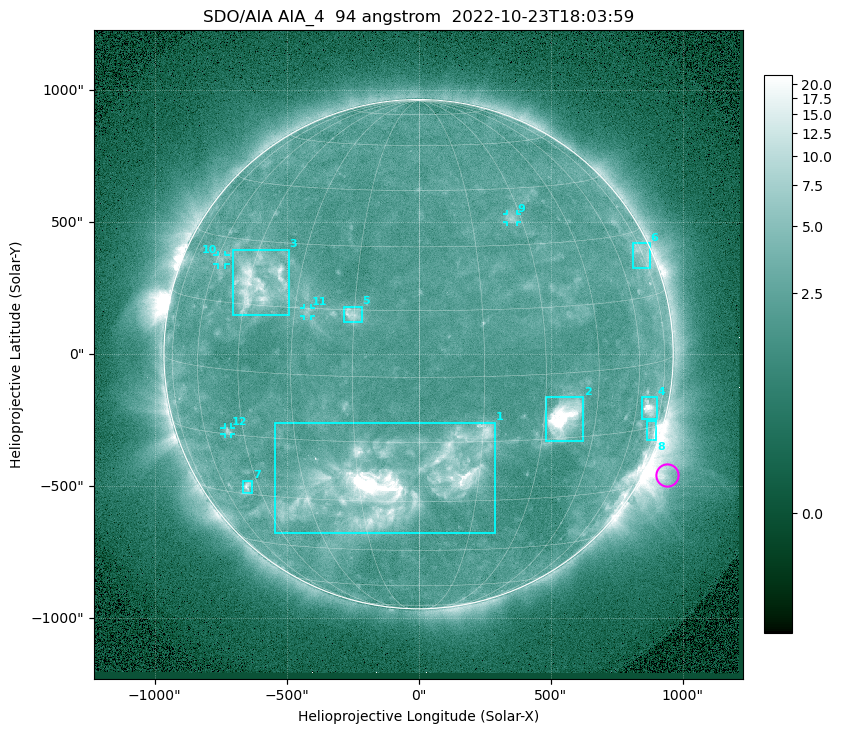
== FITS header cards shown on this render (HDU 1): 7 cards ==
TELESCOP= 'SDO/AIA '           / For AIA: SDO/AIA
INSTRUME= 'AIA_4   '           / For AIA: AIA_ATA1, AIA_ATA2, AIA_ATA3 or AIA_AT
WAVELNTH=                   94 / [angstrom] Wavelength
WAVEUNIT= 'angstrom'           / Wavelength unit: angstrom
DATE-OBS= '2022-10-23T18:03:59.115' / [ISO] Date when observation started; ISO 8
CTYPE1  = 'HPLN-TAN'           / CTYPE1: HPLN
CTYPE2  = 'HPLT-TAN'           / CTYPE2: HPLT

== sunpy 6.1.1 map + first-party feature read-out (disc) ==
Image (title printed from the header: SDO/AIA AIA_4  94 angstrom  2022-10-23T18:03:59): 1024 x 1024 px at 2.4 arcsec/px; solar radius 965 arcsec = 402 px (full disc in frame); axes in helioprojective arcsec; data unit not stated in the header (colour bar unlabelled)
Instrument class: DISC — disc imager (sunpy class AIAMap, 94 A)
Bright regions (active regions / flare kernels): reference = the median radial profile (limb darkening/brightening removed); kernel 9 px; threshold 5 sigma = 2.83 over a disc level ~2.27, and >= 1.15x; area >= 12 px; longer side >= 10 px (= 24 arcsec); searched inside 0.97 R_sun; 12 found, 12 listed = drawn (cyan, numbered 1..; 4 of them under ~33 arcsec drawn as corner ticks so the feature stays visible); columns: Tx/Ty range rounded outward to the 5 arcsec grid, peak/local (2 s.f.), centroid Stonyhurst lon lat
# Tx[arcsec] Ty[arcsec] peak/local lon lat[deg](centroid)
1 -545..290 -680..-260 23 -6 -25
2 480..625 -330..-160 17 +35 -10
3 -705..-490 145..395 7.4 -42 +20
4 845..905 -250..-160 8.6 +67 -10
5 -285..-215 120..180 4.4 -15 +14
6 810..875 325..420 3 +73 +25
7 -665..-630 -525..-480 4.8 -49 -28
8 865..900 -330..-250 4.5 +72 -16
9 335..375 500..530 2.9 +27 +37
10 -760..-730 340..375 2.7 -58 +25
11 -435..-405 145..175 2.8 -27 +14
12 -735..-710 -305..-275 3.1 -50 -14
Off-limb structures (1.02-1.3 R_sun): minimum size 162 px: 5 found; the strongest spans PA ~225..265 deg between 1.02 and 1.3 R_sun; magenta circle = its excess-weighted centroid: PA ~245 deg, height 1.08 R_sun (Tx ~940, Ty ~-455 arcsec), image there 5.4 x the reference